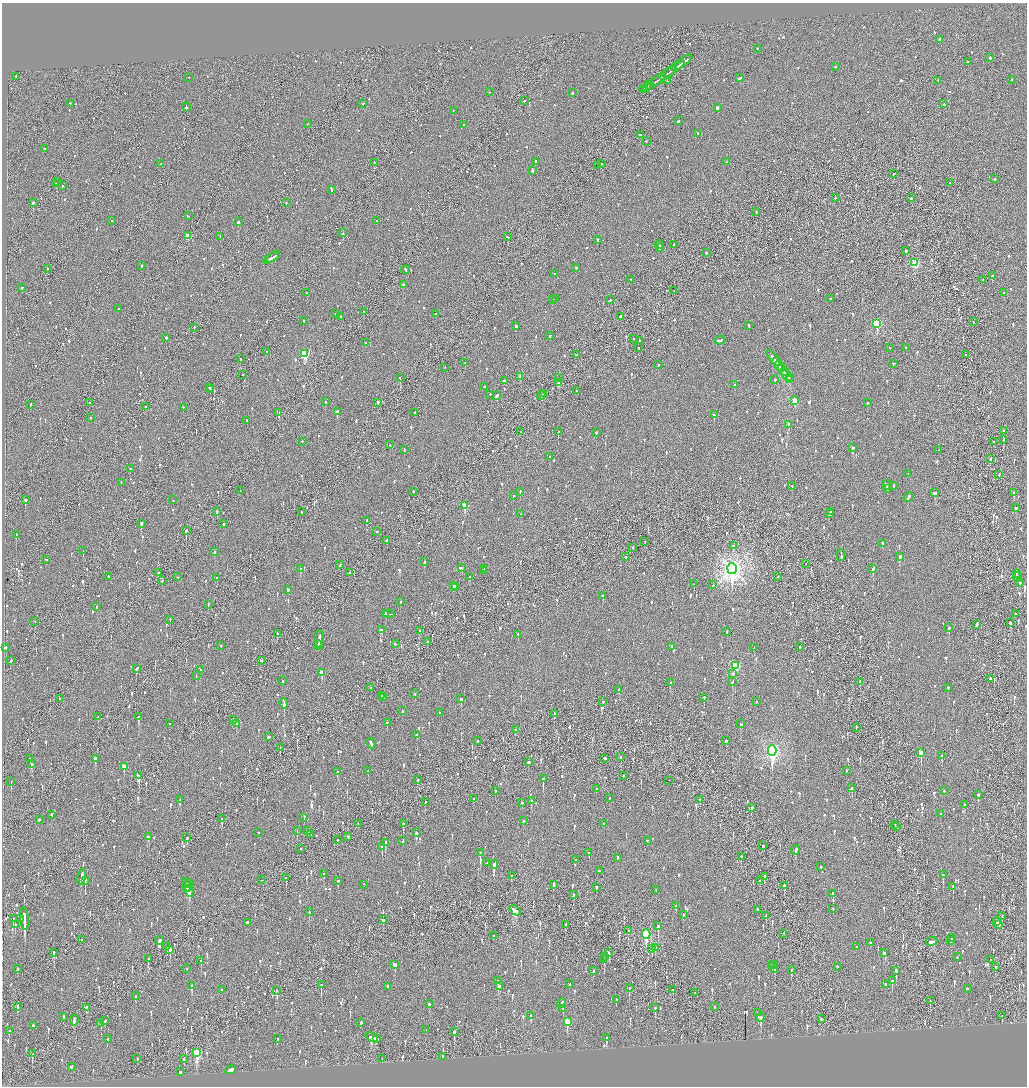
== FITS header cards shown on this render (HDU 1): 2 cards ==
NAXIS1  =                 2050
NAXIS2  =                 2168

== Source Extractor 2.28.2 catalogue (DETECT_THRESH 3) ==
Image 2050 x 2168 px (HDU 1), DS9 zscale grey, zoomed out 1/2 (1 PNG px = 2 x 2 image px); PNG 1029 x 1088 px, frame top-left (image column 2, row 2168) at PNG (2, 3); each listed source drawn as its Kron ellipse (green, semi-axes under 4 px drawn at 4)
Background -0.0852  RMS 0.077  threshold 0.23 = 3 sigma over >= 5 px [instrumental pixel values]
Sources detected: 1547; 69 cannot appear on this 1/2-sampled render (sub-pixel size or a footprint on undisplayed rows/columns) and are neither listed nor drawn; of the other 1478, the 500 brightest by FLUX_AUTO listed and drawn (978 fainter detections omitted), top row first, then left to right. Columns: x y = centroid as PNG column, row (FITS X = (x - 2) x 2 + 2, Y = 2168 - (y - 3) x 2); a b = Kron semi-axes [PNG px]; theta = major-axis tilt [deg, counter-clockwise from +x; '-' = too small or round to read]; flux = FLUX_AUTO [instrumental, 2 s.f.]
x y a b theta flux
940 40 2 2 - 59
757 49 2 2 - 83
990 58 3 2 - 230
968 62 3 1 - 120
682 63 12 3 34 990
835 67 2 2 - 100
670 72 8 2 37 490
16 77 2 1 - 100
663 77 26 1 34 890
189 78 2 1 - 130
740 78 4 2 - 130
1011 80 2 2 - 67
668 81 2 1 - 73
938 81 2 2 - 74
655 82 6 2 26 210
649 86 4 1 - 270
646 88 2 2 - 190
644 89 4 2 - 190
489 92 2 2 - 58
572 93 2 2 - 150
524 101 2 1 - 260
70 104 2 2 - 92
363 104 2 2 - 100
944 104 2 2 - 170
186 108 4 2 - 280
717 108 3 2 - 340
453 111 2 2 - 62
678 121 3 2 - 110
307 124 2 2 - 62
463 125 2 2 - 82
698 134 2 2 - 120
640 135 3 2 - 100
646 142 2 2 - 69
44 149 2 1 - 340
535 162 2 2 - 60
727 162 2 2 - 110
374 163 2 2 - 290
160 164 3 2 - 120
602 164 2 2 - 61
598 166 2 1 - 75
532 171 3 2 - 260
893 174 2 2 - 93
995 179 2 2 - 68
57 182 2 2 - 460
949 183 2 2 - 88
56 184 2 2 - 180
62 186 2 1 - 79
332 190 3 2 - 300
835 198 2 1 - 89
911 198 2 2 - 340
33 203 2 2 - 390
286 203 2 2 - 120
756 212 2 2 - 89
188 216 2 2 - 320
112 221 2 2 - 73
376 221 2 2 - 320
238 222 2 2 - 350
343 233 2 1 - 190
188 236 3 2 - 200
220 237 2 2 - 110
508 237 3 2 - 240
597 240 2 2 - 180
659 245 4 2 - 160
674 245 2 2 - 200
660 248 3 2 - 120
906 251 2 2 - 150
706 253 3 2 - 81
273 257 8 2 38 210
271 258 8 1 30 250
915 263 3 3 - 840
142 266 2 2 - 74
576 268 2 2 - 73
47 269 2 2 - 61
406 270 4 2 - 160
554 274 2 2 - 74
992 276 2 2 - 67
631 280 2 2 - 120
983 280 2 2 - 100
403 285 2 2 - 220
22 288 2 2 - 64
674 291 2 1 - 100
307 293 2 2 - 250
1004 293 2 2 - 82
556 299 2 2 - 160
830 299 2 2 - 63
552 300 2 1 - 270
610 300 2 2 - 110
119 309 2 2 - 60
364 312 3 2 - 120
336 314 2 2 - 76
436 314 2 2 - 68
341 317 2 2 - 170
620 317 2 2 - 230
303 321 2 2 - 94
973 322 2 1 - 89
877 324 4 3 - 1200
516 326 3 2 - 180
748 326 3 2 - 68
194 328 2 2 - 75
550 336 2 2 - 150
166 338 2 2 - 170
633 339 2 1 - 120
720 340 5 2 - 200
640 341 2 2 - 100
365 343 2 2 - 93
638 348 2 2 - 88
889 348 2 1 - 110
905 348 2 2 - 66
267 352 2 2 - 84
305 354 4 3 - 1100
576 355 2 2 - 90
965 355 2 2 - 190
773 358 9 2 -55 250
241 359 2 2 - 87
776 362 4 1 - 140
465 363 2 2 - 66
893 364 2 2 - 68
658 365 2 2 - 98
780 367 6 2 -52 300
444 368 2 1 - 120
782 369 2 2 - 140
784 372 4 2 - 180
243 375 2 1 - 66
787 376 7 2 -53 270
520 377 2 2 - 180
400 378 2 2 - 160
558 378 2 1 - 75
791 378 2 2 - 320
775 380 2 2 - 78
790 380 2 2 - 74
504 381 2 2 - 180
559 383 2 2 - 230
735 385 2 2 - 220
484 387 3 2 - 69
210 388 2 2 - 120
210 390 3 1 - 120
577 391 2 2 - 73
543 394 3 2 - 130
490 395 2 2 - 78
497 396 3 2 - 500
541 396 4 1 - 200
795 401 3 3 - 300
325 402 2 2 - 210
90 403 2 2 - 160
378 403 2 2 - 59
867 403 2 2 - 110
30 405 2 2 - 71
145 407 2 2 - 63
183 408 2 2 - 61
337 412 3 2 - 540
279 413 2 1 - 270
415 413 2 2 - 66
714 415 2 2 - 110
91 418 2 2 - 120
247 421 2 2 - 78
789 425 3 2 - 250
1004 431 2 2 - 61
521 432 2 2 - 120
558 432 2 2 - 360
596 433 2 2 - 130
1003 440 2 2 - 130
302 442 2 2 - 60
994 442 2 2 - 65
390 445 2 2 - 96
853 448 2 2 - 230
404 450 3 2 - 62
938 450 2 2 - 74
549 457 2 2 - 81
990 459 2 2 - 410
130 469 2 2 - 110
908 474 2 2 - 69
999 475 2 2 - 65
121 483 2 2 - 62
792 486 2 2 - 64
886 486 5 2 - 160
894 486 3 2 - 73
888 489 3 2 - 110
240 491 2 1 - 63
413 492 2 2 - 62
520 492 2 2 - 97
935 493 3 2 - 210
1014 493 2 2 - 210
513 496 2 2 - 60
908 498 5 2 - 150
25 500 2 2 - 420
173 500 2 2 - 60
465 506 4 3 - 350
1015 508 3 2 - 100
217 512 2 2 - 120
302 512 4 1 - 150
831 512 2 2 - 150
520 514 2 2 - 60
829 514 2 2 - 360
366 521 2 2 - 140
141 524 3 2 - 180
223 524 2 2 - 240
186 531 2 2 - 220
376 532 2 2 - 160
16 535 2 2 - 120
387 541 2 2 - 220
645 542 2 1 - 65
882 544 2 2 - 90
733 546 3 2 - 100
633 548 2 2 - 100
83 551 2 2 - 97
214 552 2 2 - 95
841 556 6 2 90 200
625 557 2 2 - 110
899 557 2 2 - 410
46 560 4 2 - 180
424 562 2 2 - 68
806 564 2 1 - 70
340 565 3 2 - 130
461 568 4 2 - 83
300 569 2 2 - 150
484 569 2 1 - 100
732 569 5 4 - 9000
873 569 3 2 - 500
483 571 4 2 - 170
158 573 2 1 - 300
350 573 3 2 - 190
1016 574 3 2 - 140
108 577 2 2 - 88
178 577 2 1 - 71
470 577 2 2 - 120
777 577 2 1 - 170
1017 577 5 2 - 180
217 578 2 2 - 59
162 581 3 2 - 60
1020 583 2 2 - 74
694 584 2 2 - 83
712 585 2 1 - 180
454 586 2 2 - 87
455 587 3 1 - 81
288 590 2 2 - 63
603 596 2 2 - 170
400 602 2 2 - 91
208 605 3 1 - 95
96 607 2 2 - 76
386 614 3 2 - 110
389 614 6 1 4 420
1016 614 2 2 - 140
170 619 2 2 - 70
35 622 2 1 - 240
1010 623 3 2 - 120
976 625 3 2 - 160
949 628 3 2 - 280
381 630 4 2 - 200
419 631 2 2 - 63
727 632 2 2 - 91
277 634 2 2 - 88
518 635 2 2 - 73
319 639 9 2 88 400
427 642 3 2 - 140
395 644 2 2 - 200
221 646 2 2 - 61
318 646 4 2 - 160
672 647 3 2 - 83
799 647 2 2 - 120
5 648 2 2 - 65
754 648 3 2 - 68
11 661 2 2 - 110
261 661 3 2 - 74
735 666 4 3 - 1300
136 669 4 2 - 110
200 670 3 2 - 130
322 673 3 2 - 170
733 674 3 3 - 82
196 676 3 2 - 84
990 679 2 2 - 190
283 681 3 2 - 69
732 682 3 2 - 120
860 682 2 2 - 98
670 683 2 2 - 65
371 688 3 2 - 71
948 688 2 2 - 94
619 690 2 2 - 170
415 694 2 2 - 86
382 696 2 1 - 190
384 698 4 2 - 530
704 698 2 2 - 110
59 699 2 1 - 210
461 699 3 2 - 170
603 702 2 2 - 110
756 702 2 2 - 89
284 704 5 2 - 340
403 711 2 2 - 62
439 713 2 2 - 68
554 714 3 2 - 130
98 717 3 2 - 170
138 717 3 2 - 540
233 720 3 2 - 67
387 723 2 2 - 140
169 724 2 2 - 58
237 724 3 2 - 180
741 724 2 2 - 68
856 728 2 2 - 95
515 730 2 2 - 100
417 735 2 2 - 86
269 737 3 2 - 210
477 741 2 2 - 77
726 741 2 2 - 250
371 744 5 2 - 270
280 748 2 1 - 62
772 751 5 4 - 3800
921 753 4 2 - 1200
942 756 3 2 - 160
621 757 2 2 - 94
30 759 2 2 - 390
95 759 2 2 - 260
605 759 2 2 - 300
528 762 2 2 - 590
32 764 2 2 - 130
124 767 3 2 - 180
368 771 3 2 - 180
846 771 2 2 - 74
337 772 3 2 - 69
139 776 3 2 - 280
623 776 2 2 - 64
543 779 4 2 - 620
418 780 2 2 - 76
669 781 2 1 - 160
11 782 3 2 - 86
852 788 2 2 - 130
596 789 3 2 - 74
495 791 2 2 - 110
944 791 2 2 - 61
978 795 3 2 - 89
609 798 2 2 - 62
474 799 2 2 - 66
180 800 3 2 - 90
700 800 2 2 - 120
531 801 3 2 - 82
425 802 2 1 - 100
522 803 2 2 - 76
965 805 4 2 - 78
751 808 3 2 - 160
941 814 2 1 - 59
51 815 2 2 - 91
304 818 4 2 - 220
222 819 3 2 - 130
39 820 2 2 - 160
523 821 2 2 - 59
358 824 2 2 - 61
403 824 3 2 - 140
604 824 2 2 - 97
895 825 2 1 - 120
897 827 2 2 - 61
297 831 2 2 - 110
307 831 2 2 - 98
258 833 2 2 - 59
416 833 3 2 - 210
311 835 2 2 - 90
148 837 3 3 - 120
348 837 2 2 - 88
187 838 3 2 - 100
337 840 2 1 - 64
403 841 2 2 - 97
647 841 2 2 - 58
385 843 3 2 - 140
763 846 2 2 - 79
382 847 3 2 - 140
301 849 2 1 - 270
795 850 5 2 - 190
480 853 2 2 - 120
589 853 2 2 - 62
741 857 2 2 - 170
618 858 3 2 - 140
576 860 2 2 - 63
487 863 2 2 - 250
494 865 4 2 - 400
821 867 2 2 - 79
599 871 2 2 - 150
324 874 3 2 - 97
943 875 2 2 - 79
511 876 3 2 - 82
82 877 8 2 80 370
764 877 3 2 - 290
286 878 2 2 - 170
262 880 2 1 - 95
85 881 2 2 - 430
338 881 3 2 - 89
760 881 2 2 - 130
190 884 2 2 - 58
187 885 7 2 -69 380
364 885 2 2 - 120
553 885 4 2 - 120
784 886 3 2 - 150
953 887 3 2 - 160
596 888 2 2 - 71
656 890 2 2 - 90
189 891 6 2 -71 620
833 894 3 2 - 950
573 895 3 2 - 110
676 906 2 2 - 110
833 909 2 2 - 65
757 910 2 2 - 74
515 911 6 3 -39 280
309 912 2 2 - 87
683 915 2 2 - 120
766 916 3 2 - 110
1002 916 3 1 - 94
13 919 2 2 - 90
21 919 2 2 - 110
24 919 11 2 -85 6100
383 920 3 2 - 76
997 922 2 2 - 280
247 923 2 2 - 600
15 925 2 2 - 170
565 925 3 2 - 60
999 925 3 2 - 130
658 926 3 2 - 170
628 931 3 2 - 100
646 934 5 3 - 1100
783 934 2 1 - 65
493 936 2 2 - 85
952 938 2 2 - 81
82 940 2 2 - 67
159 941 4 2 - 450
951 941 4 3 - 85
932 942 6 3 7 190
870 943 2 1 - 220
167 947 3 1 - 800
856 947 2 2 - 87
655 948 3 2 - 94
652 949 3 2 - 100
170 950 3 2 - 300
54 953 3 1 - 460
608 953 2 2 - 380
884 953 3 2 - 190
605 957 2 1 - 67
957 957 2 2 - 71
148 959 2 2 - 280
604 960 3 1 - 68
990 960 2 1 - 88
201 961 2 2 - 200
395 965 4 2 - 340
774 965 2 1 - 79
772 966 2 2 - 120
837 967 2 2 - 100
995 967 3 2 - 120
18 969 2 1 - 97
187 969 2 1 - 210
775 970 2 2 - 76
791 970 2 2 - 75
593 971 2 2 - 91
896 971 3 2 - 180
498 981 2 2 - 240
892 981 3 2 - 220
570 984 2 2 - 62
321 985 3 2 - 340
885 985 3 2 - 66
192 986 3 2 - 410
500 986 3 3 - 66
388 987 3 2 - 140
629 988 3 1 - 2200
967 989 2 2 - 260
222 990 2 2 - 74
673 990 2 2 - 160
276 991 2 2 - 88
695 993 2 2 - 61
135 996 2 2 - 200
616 1000 3 2 - 66
930 1001 2 1 - 100
429 1004 3 2 - 150
561 1004 5 2 - 170
18 1007 3 2 - 100
714 1007 2 2 - 67
86 1008 4 2 - 70
655 1008 4 2 - 120
563 1009 2 2 - 61
758 1013 3 2 - 350
531 1016 3 2 - 60
1002 1016 3 2 - 86
64 1017 3 2 - 100
761 1018 4 2 - 260
821 1019 2 2 - 87
74 1021 5 2 - 320
105 1021 3 2 - 90
567 1022 4 3 - 350
361 1023 3 2 - 230
101 1024 3 2 - 76
33 1026 2 2 - 610
426 1030 2 1 - 220
9 1031 2 2 - 58
454 1032 3 2 - 190
372 1038 6 3 -22 350
606 1038 3 2 - 250
107 1039 3 2 - 59
277 1039 2 2 - 60
377 1039 2 2 - 76
197 1053 4 3 - 730
32 1054 2 2 - 360
442 1057 2 2 - 81
137 1059 3 2 - 120
184 1059 4 2 - 64
382 1059 3 2 - 74
71 1067 3 2 - 66
230 1070 6 2 20 540
180 1072 3 2 - 81
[978 fainter detections neither listed nor drawn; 69 sub-pixel or undisplayed-footprint detections neither listed nor drawn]